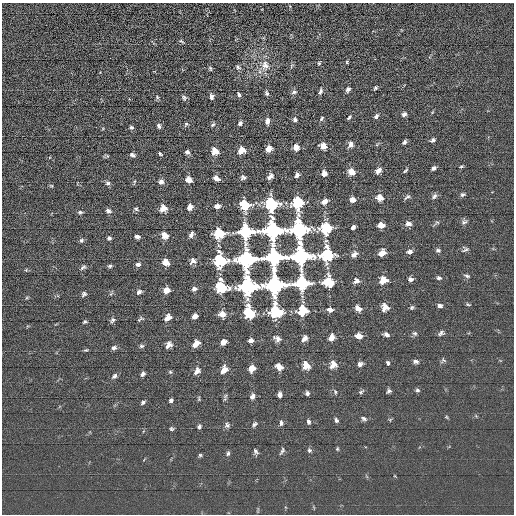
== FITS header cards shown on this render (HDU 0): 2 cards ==
NAXIS1  =                  512 / length of data axis 1
NAXIS2  =                  512 / length of data axis 2

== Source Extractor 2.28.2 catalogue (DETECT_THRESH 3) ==
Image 512 x 512 px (HDU 0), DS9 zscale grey, 1 PNG px = 1 image px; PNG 516 x 516 px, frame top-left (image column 1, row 512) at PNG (2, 3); no overlay
Background 1.2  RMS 16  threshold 47.7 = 3 sigma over >= 5 px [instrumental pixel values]
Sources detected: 182; all 182 listed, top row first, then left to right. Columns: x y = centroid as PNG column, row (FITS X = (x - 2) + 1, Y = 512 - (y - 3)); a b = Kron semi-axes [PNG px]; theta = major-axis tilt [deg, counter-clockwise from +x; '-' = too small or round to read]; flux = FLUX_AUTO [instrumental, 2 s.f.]
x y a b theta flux
181 41 9 3 -39 1400
347 62 5 3 - 1000
319 63 5 4 - 1300
265 65 15 12 83 12000
291 66 6 4 71 1500
238 67 7 6 - 2500
210 68 7 5 -74 1700
375 88 5 4 - 1800
348 89 6 5 - 3100
294 92 7 5 18 2500
320 92 8 4 66 2700
267 93 6 4 -72 2200
239 94 6 5 - 2400
157 97 6 4 -48 1700
211 97 7 5 -87 3600
184 98 7 5 -58 2500
404 114 6 5 - 3000
376 116 6 4 52 2700
349 117 7 3 45 1500
322 119 6 4 56 1600
295 120 6 4 -78 2800
267 121 6 4 88 4800
240 123 5 5 - 3100
186 124 7 5 43 1900
213 125 7 5 47 1900
159 126 6 4 -70 2700
131 127 6 5 - 2200
433 140 6 4 39 2400
404 142 5 4 - 2500
351 144 9 6 73 4400
323 146 6 5 - 9300
296 147 5 5 - 10000
268 149 6 5 - 9900
241 150 7 6 - 10000
215 151 7 7 - 8300
187 152 5 5 - 3200
160 154 4 3 - 1500
132 155 6 4 -27 2900
107 156 5 4 - 1400
461 167 5 3 - 1300
434 168 5 4 - 3200
378 171 8 5 46 4900
405 171 7 3 44 1500
351 172 7 6 - 11000
324 173 5 5 - 7500
297 175 5 4 - 4300
270 176 8 5 50 4500
243 177 6 5 - 2500
216 178 6 4 -39 7900
189 180 6 5 - 9800
134 182 7 2 75 1100
161 182 6 6 - 4100
108 183 8 6 8 2600
51 186 6 4 -29 1200
463 194 6 5 - 2500
434 196 8 6 49 3100
407 197 8 4 35 2400
380 198 7 6 - 9000
352 200 5 5 - 7700
325 201 6 5 - 9400
271 203 9 9 - 76000
298 203 10 7 79 52000
244 204 8 6 -52 42000
217 206 5 4 - 6100
190 207 5 4 - 7100
163 208 7 7 - 7900
136 209 6 5 - 2000
108 211 7 5 -30 3100
80 212 6 5 - 2000
464 222 8 6 15 2700
436 223 11 4 35 2100
408 224 7 5 -3 4400
381 225 6 5 - 11000
353 227 4 4 - 3800
326 228 9 8 - 52000
299 229 11 10 - 200000
273 230 10 9 - 290000
245 232 7 7 - 200000
218 233 8 7 - 43000
191 234 7 4 59 3500
164 235 7 6 - 9100
137 237 5 4 - 3300
109 238 4 4 - 2700
81 240 6 6 - 2100
465 249 9 6 22 2600
438 250 6 5 - 2200
410 252 6 5 - 4300
382 253 6 5 - 11000
354 254 8 6 48 4500
327 255 10 9 - 80000
301 256 9 8 - 290000
273 258 8 8 - 420000
246 259 10 9 - 290000
220 260 9 9 - 79000
193 261 8 7 - 4700
166 262 6 5 - 11000
138 264 5 4 - 3900
110 266 6 4 2 1900
83 267 7 5 35 2400
26 270 4 4 - 1100
467 276 8 4 -17 2000
439 278 6 5 - 2400
410 279 6 5 - 3600
383 280 8 7 - 11000
356 281 7 6 - 4100
329 282 8 7 - 46000
302 284 8 7 - 200000
274 285 9 9 - 310000
248 286 11 10 - 200000
221 287 9 8 - 53000
194 289 5 4 - 3700
166 290 6 5 - 11000
139 292 6 4 37 3300
84 294 6 5 - 2500
111 294 6 4 59 1600
468 304 6 3 -19 1400
440 306 5 4 - 3000
385 307 7 7 - 8500
412 307 6 5 - 1700
358 308 6 4 -39 7500
330 310 5 4 - 6500
303 311 7 7 - 42000
249 312 9 7 -65 53000
276 312 10 8 -89 79000
222 314 6 6 - 9600
195 316 5 4 - 7200
167 318 7 5 44 8900
140 319 9 5 31 1900
112 320 7 5 60 2600
85 322 5 4 - 1700
415 333 7 6 - 2300
441 333 8 5 31 2700
386 335 6 4 -22 3900
359 336 6 5 - 12000
304 338 7 5 57 5100
331 338 6 5 - 9000
277 339 8 6 -27 5200
251 340 5 4 - 4300
223 342 5 5 - 7100
196 344 7 5 47 11000
168 345 8 6 50 5100
141 346 6 5 - 1900
114 348 5 5 - 3300
86 350 6 4 22 1300
443 360 7 6 - 2000
416 361 6 4 -20 3500
388 363 5 3 - 2000
360 364 6 5 - 3900
306 365 8 7 - 11000
333 365 9 8 - 8700
279 367 6 5 - 11000
251 368 6 5 - 12000
224 370 7 5 57 9600
197 371 9 6 55 5000
170 372 5 4 - 1300
143 374 5 4 - 3100
114 376 8 5 41 2900
417 390 6 4 -14 1900
389 391 5 5 - 2300
335 392 5 4 - 1400
361 392 8 4 30 1900
307 393 5 4 - 3000
280 395 5 4 - 4600
252 396 7 5 54 4100
225 397 12 4 78 2000
171 400 4 4 - 2200
143 402 6 4 35 2200
447 417 6 3 -70 1100
364 419 7 5 -32 2500
336 420 5 4 - 2700
308 422 6 5 - 2600
281 423 7 5 -86 2700
255 424 8 5 33 2400
227 425 7 6 - 2900
199 427 5 4 - 2600
171 429 5 5 - 1700
337 449 5 4 - 1200
309 450 7 5 -62 2300
256 451 8 5 -51 2500
282 451 10 5 63 2600
228 453 6 5 - 2100
200 455 5 5 - 1500